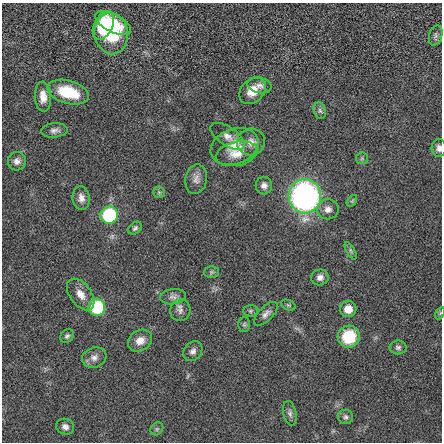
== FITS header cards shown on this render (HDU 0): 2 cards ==
NAXIS1  =                  440 / length of data axis 1
NAXIS2  =                  440 / length of data axis 2

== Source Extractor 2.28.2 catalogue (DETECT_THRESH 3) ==
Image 440 x 440 px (HDU 0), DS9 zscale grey, 1 PNG px = 1 image px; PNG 444 x 444 px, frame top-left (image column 1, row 440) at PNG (2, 3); each listed source drawn as its Kron ellipse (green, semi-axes under 4 px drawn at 4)
Background -0.026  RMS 0.64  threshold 1.91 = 3 sigma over >= 5 px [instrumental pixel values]
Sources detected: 49; all 49 listed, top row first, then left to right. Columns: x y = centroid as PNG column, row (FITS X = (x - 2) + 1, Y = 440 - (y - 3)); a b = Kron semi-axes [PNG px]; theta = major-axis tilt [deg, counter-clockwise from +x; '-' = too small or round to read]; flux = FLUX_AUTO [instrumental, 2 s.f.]
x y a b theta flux
113 23 19 9 -27 1300
103 25 15 9 64 2700
111 34 21 16 -81 2000
436 35 10 6 74 130
259 85 12 8 -12 210
252 91 15 11 44 630
68 92 21 11 -16 1600
43 97 15 8 -87 410
320 111 8 6 -73 120
54 130 13 7 5 200
227 136 19 9 -35 330
251 142 14 13 - 400
235 146 25 17 20 990
439 148 9 7 88 190
237 154 21 12 12 620
362 158 6 6 - 71
17 161 9 9 - 220
196 179 15 11 79 300
264 185 9 8 - 210
159 192 6 5 - 81
305 196 17 16 - 13000
81 198 12 8 -82 270
352 201 7 4 55 66
328 209 10 10 - 280
109 215 8 8 - 3800
135 228 7 5 40 100
351 251 10 4 -61 98
211 272 7 6 - 93
320 277 9 8 - 230
81 294 18 10 -53 470
173 297 13 7 7 200
288 305 8 5 -24 76
97 307 8 8 - 2900
348 309 8 8 - 490
180 310 11 10 - 210
250 311 7 6 - 78
440 313 6 4 59 57
266 314 15 7 46 220
244 324 7 5 90 87
67 336 7 6 - 100
349 337 11 11 - 1700
140 341 12 10 33 410
398 347 8 7 - 120
193 351 11 8 51 210
94 358 12 10 19 270
290 413 12 6 -78 160
345 417 7 7 - 120
65 427 9 7 -19 200
157 429 7 5 46 78
At the frame edge (FLAGS 8, measured only in part): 2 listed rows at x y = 439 148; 440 313